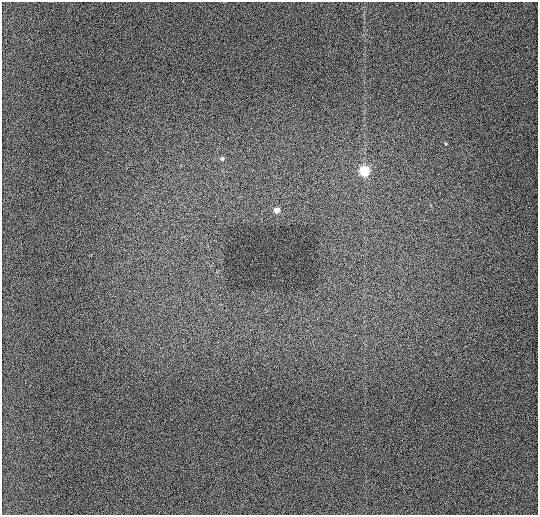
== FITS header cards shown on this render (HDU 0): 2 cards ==
NAXIS1  =                  536 / length of data axis 1
NAXIS2  =                  513 / length of data axis 2

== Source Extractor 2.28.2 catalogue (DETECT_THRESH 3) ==
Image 536 x 513 px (HDU 0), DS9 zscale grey, 1 PNG px = 1 image px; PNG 540 x 517 px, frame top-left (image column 1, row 513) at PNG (2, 2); no overlay
Background 933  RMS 12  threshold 34.7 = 3 sigma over >= 5 px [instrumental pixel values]
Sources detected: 3; all 3 listed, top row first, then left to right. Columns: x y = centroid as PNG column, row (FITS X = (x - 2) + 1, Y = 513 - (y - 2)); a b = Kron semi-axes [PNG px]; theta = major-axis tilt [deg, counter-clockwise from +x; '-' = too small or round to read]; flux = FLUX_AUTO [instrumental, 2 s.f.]
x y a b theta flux
222 159 7 5 55 1400
364 171 6 6 - 37000
276 210 5 5 - 5300